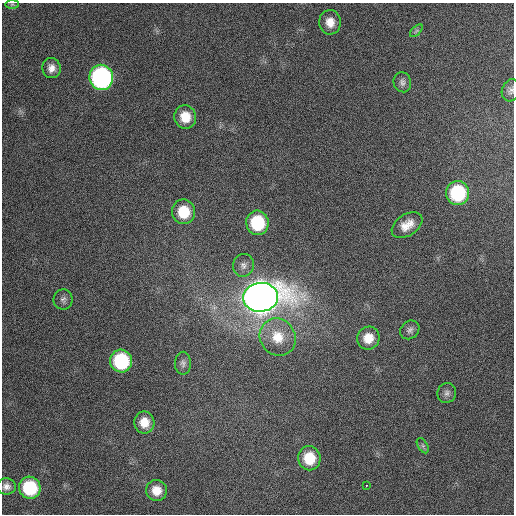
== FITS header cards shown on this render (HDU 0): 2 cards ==
NAXIS1  =                  512 / Axis length
NAXIS2  =                  512 / Axis length

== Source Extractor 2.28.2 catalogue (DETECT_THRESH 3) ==
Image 512 x 512 px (HDU 0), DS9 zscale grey, 1 PNG px = 1 image px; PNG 516 x 516 px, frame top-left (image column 1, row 512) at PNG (2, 3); each listed source drawn as its Kron ellipse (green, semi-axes under 4 px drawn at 4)
Background 305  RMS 17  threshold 51.8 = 3 sigma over >= 5 px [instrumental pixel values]
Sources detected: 28; all 28 listed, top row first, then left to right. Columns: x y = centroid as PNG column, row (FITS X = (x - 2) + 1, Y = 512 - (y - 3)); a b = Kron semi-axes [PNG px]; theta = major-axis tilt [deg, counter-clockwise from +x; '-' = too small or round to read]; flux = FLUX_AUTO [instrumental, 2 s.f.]
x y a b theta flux
12 4 7 4 1 1.8e+03
330 22 12 10 -84 1.4e+04
416 31 8 4 45 2.1e+03
51 68 10 9 - 8.7e+03
101 77 12 12 - 3.0e+05
402 82 10 8 -74 4.6e+03
511 90 11 9 73 4.8e+03
185 117 12 11 - 2.2e+04
458 193 12 11 - 9.2e+04
184 212 12 11 - 3.4e+04
257 223 12 11 - 6.3e+04
407 225 17 10 33 1.6e+04
243 265 11 10 - 6.9e+03
261 297 18 14 5 2.8e+06
63 299 10 9 - 4.6e+03
410 330 10 8 41 4.7e+03
278 337 19 17 -56 2.9e+04
368 338 12 11 - 1.7e+04
121 361 11 11 - 8.6e+04
183 363 11 8 89 4.7e+03
447 393 10 9 - 5.1e+03
144 422 11 10 - 1.7e+04
423 446 8 5 -59 2.5e+03
309 458 12 11 - 3.4e+04
366 485 3 2 - 2.3e+03
6 486 9 8 - 6.1e+03
30 488 11 10 - 7.1e+04
156 490 10 10 - 1.6e+04
At the frame edge (FLAGS 8, measured only in part): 1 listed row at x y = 511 90